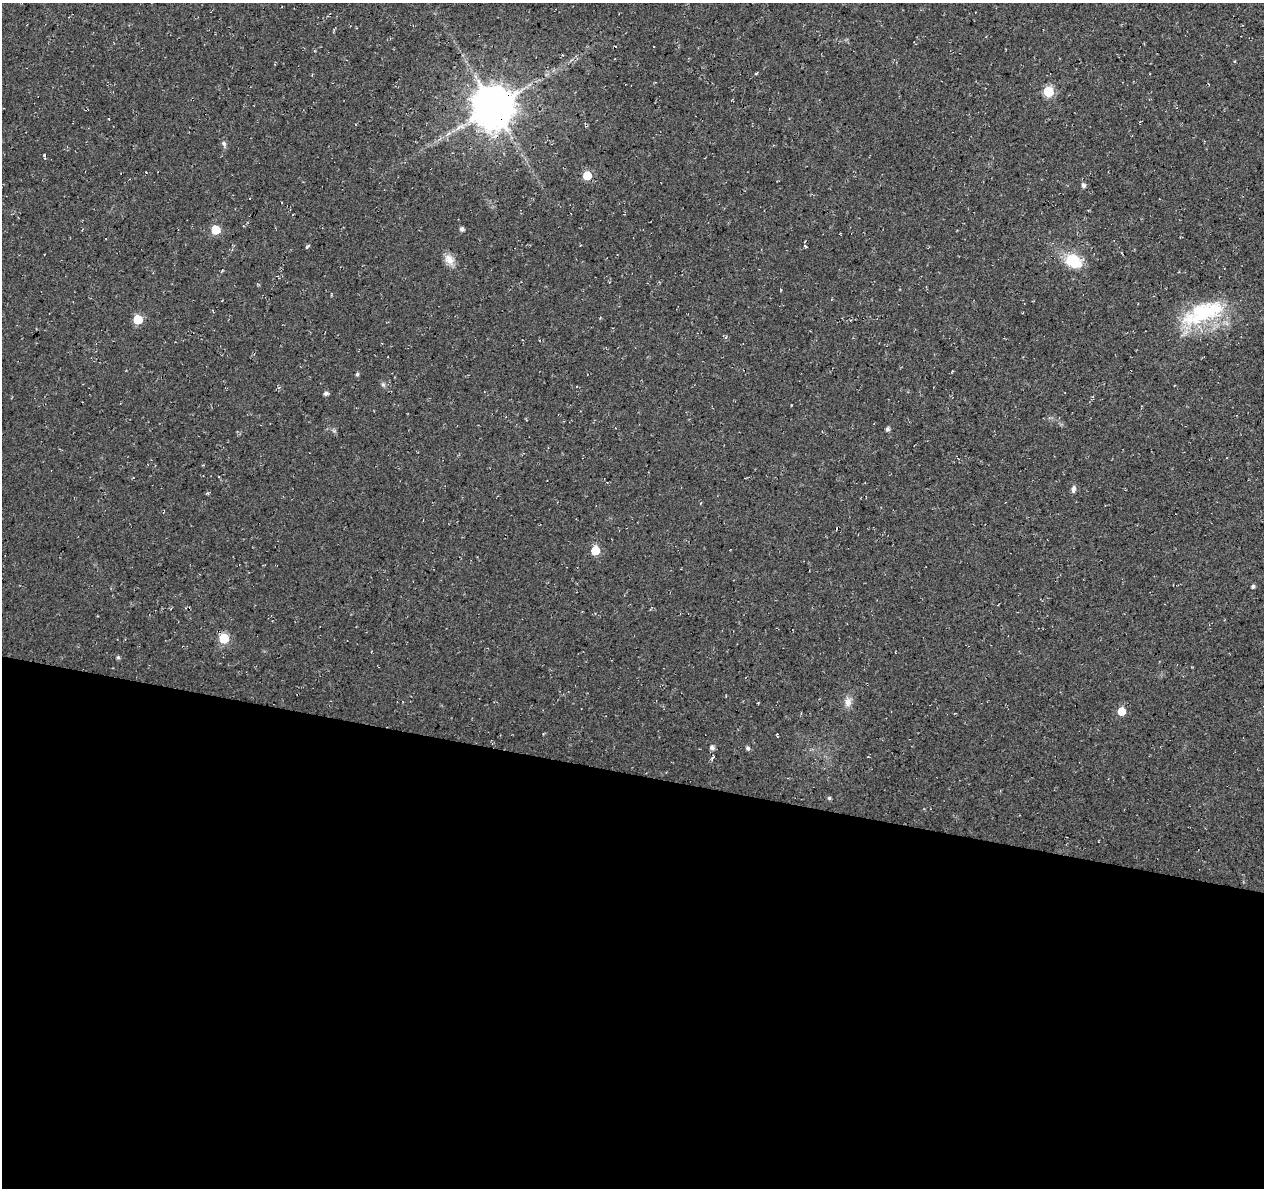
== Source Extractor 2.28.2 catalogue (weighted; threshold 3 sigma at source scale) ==
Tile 14 of 4 x 4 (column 2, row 4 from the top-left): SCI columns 1263-2524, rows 224-1409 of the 5059 x 5250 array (HDU 1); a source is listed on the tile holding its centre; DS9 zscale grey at full resolution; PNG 1266 x 1190 px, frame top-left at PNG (2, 3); no overlay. Shown black and unused: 35% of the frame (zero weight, under 3 of 4 exposures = <1% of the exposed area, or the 3 px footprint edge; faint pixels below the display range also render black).
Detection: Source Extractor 2.28.2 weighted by HDU 2 'WHT'; one run over the whole footprint, this tile lists its part. Background 0.0177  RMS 0.0054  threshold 0.0241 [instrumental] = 3 sigma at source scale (4.5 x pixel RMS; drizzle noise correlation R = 1.50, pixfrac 1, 0.0396/0.0396 arcsec/px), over >= 5 px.
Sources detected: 33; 5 cosmic-ray / hot-pixel residue — not listed; the other 28 listed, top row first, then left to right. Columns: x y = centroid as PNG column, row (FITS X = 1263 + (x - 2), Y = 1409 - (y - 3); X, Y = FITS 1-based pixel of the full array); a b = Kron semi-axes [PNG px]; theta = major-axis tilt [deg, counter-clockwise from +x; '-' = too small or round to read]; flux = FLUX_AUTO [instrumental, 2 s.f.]
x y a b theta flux
1048 91 6 6 - 34
732 101 4 2 - 0.38
493 107 12 11 - 1900
224 143 8 5 -50 1.3
587 175 5 5 - 18
1083 185 5 4 - 1.7
462 229 4 4 - 1.9
215 230 6 6 - 18
308 246 5 3 - 1
805 246 5 3 - 0.65
449 259 15 11 -55 4.5
1074 261 23 17 -30 15
1203 313 55 25 23 43
138 319 6 5 - 20
357 374 4 4 - 1
383 385 6 5 - 1
326 393 5 4 - 1.6
887 429 5 4 - 1.4
1073 489 9 5 85 1.7
595 551 6 5 - 19
1253 586 4 4 - 1.2
224 638 6 6 - 27
118 657 4 4 - 0.98
848 702 14 9 81 3.6
1121 711 5 5 - 10
712 748 5 5 - 2.1
748 748 6 5 - 1
829 798 4 4 - 1
Overlapping masked pixels (flux is a lower limit): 1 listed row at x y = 493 107